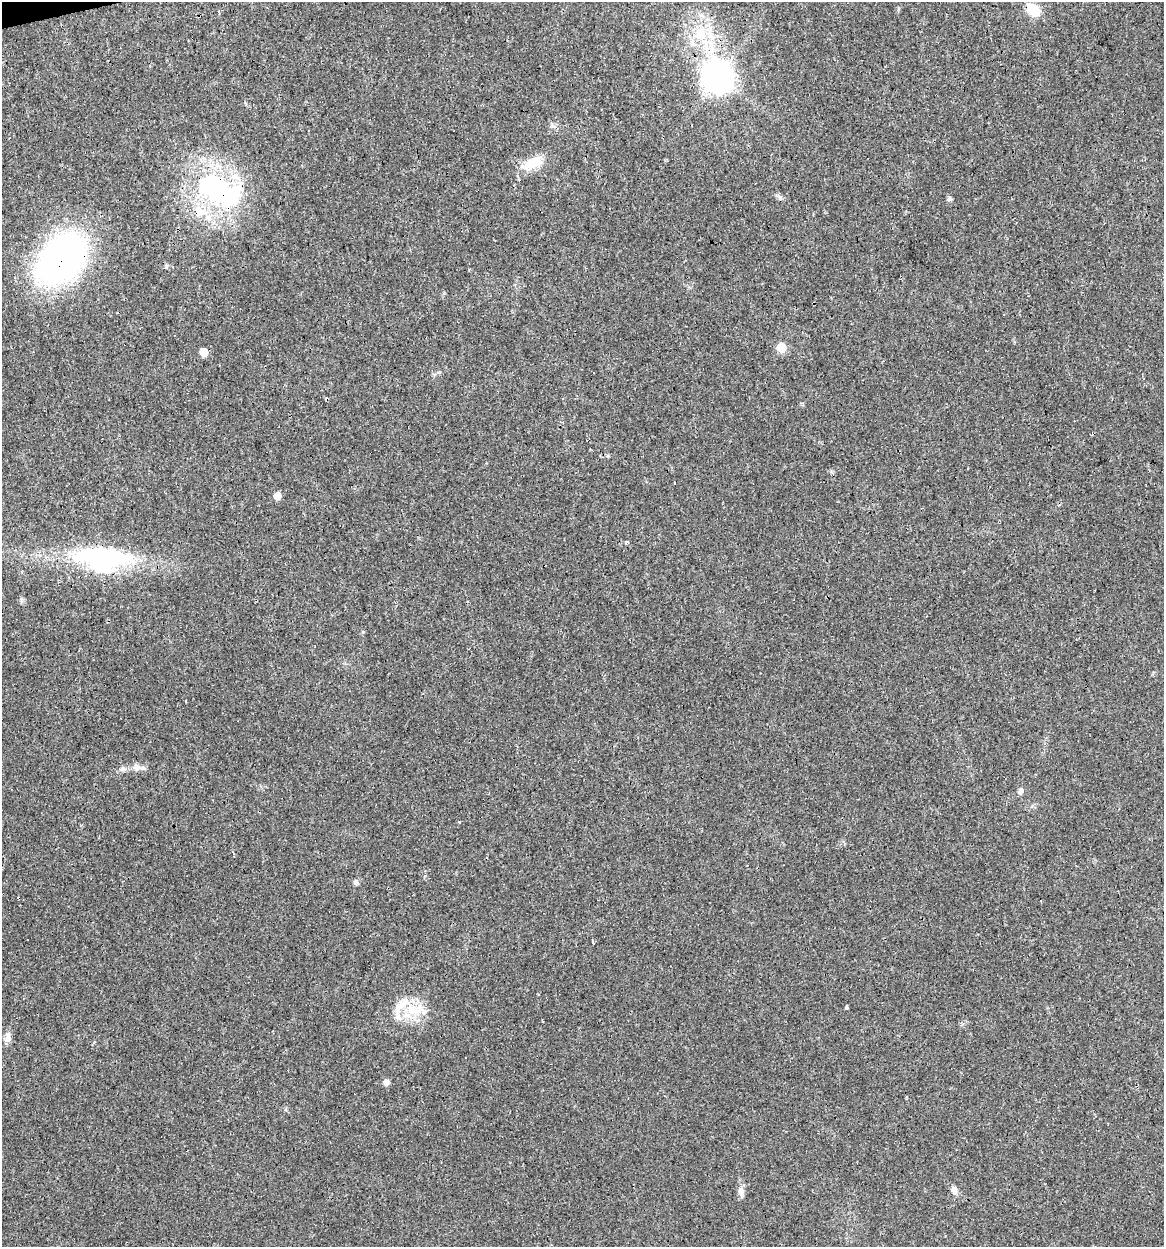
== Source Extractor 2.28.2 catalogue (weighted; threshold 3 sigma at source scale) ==
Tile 11 of 4 x 4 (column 3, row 3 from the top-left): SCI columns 2358-3519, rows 1245-2489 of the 4761 x 4978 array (HDU 1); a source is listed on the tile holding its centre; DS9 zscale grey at full resolution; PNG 1166 x 1249 px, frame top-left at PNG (2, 2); no overlay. Shown black and unused: <1% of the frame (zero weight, under 3 of 4 exposures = <1% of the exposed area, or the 3 px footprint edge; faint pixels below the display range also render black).
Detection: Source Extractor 2.28.2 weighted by HDU 2 'WHT'; one run over the whole footprint, this tile lists its part. Background 0.021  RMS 0.0031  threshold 0.0139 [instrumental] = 3 sigma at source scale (4.5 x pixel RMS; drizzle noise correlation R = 1.50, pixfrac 1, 0.0396/0.0396 arcsec/px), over >= 5 px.
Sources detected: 36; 9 cosmic-ray / hot-pixel residue — not listed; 2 inside a brighter listed object's ellipse — not listed separately; the other 25 listed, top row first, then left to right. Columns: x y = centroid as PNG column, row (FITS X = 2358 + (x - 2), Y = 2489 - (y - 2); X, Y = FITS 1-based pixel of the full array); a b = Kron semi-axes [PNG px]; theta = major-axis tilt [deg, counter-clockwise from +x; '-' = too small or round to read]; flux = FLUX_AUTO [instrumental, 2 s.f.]
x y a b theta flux
1034 10 17 12 -46 5.6
701 34 18 17 - 8.1
717 78 10 10 - 430
533 163 29 12 32 6.9
218 189 32 17 -31 64
949 199 7 4 72 0.52
61 260 58 39 51 97
781 348 6 6 - 8.8
204 352 6 5 - 5.6
607 456 5 4 - 0.41
277 496 5 5 - 3.6
625 542 6 4 63 0.58
101 558 70 27 -4 46
136 767 9 9 - 1.6
123 769 11 6 5 1.2
1021 791 6 5 - 1
458 822 3 3 - 1.1
356 882 7 6 - 0.73
846 1008 4 3 - 7.2
413 1010 21 14 -21 7.6
8 1037 15 7 87 1.8
466 1058 3 2 - 0.38
386 1082 8 7 - 1.1
954 1190 10 7 -66 1.7
741 1192 13 8 -76 1.7
Overlapping masked pixels (flux is a lower limit): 3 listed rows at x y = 218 189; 61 260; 101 558
Unlisted compact peaks at least as high as the median listed source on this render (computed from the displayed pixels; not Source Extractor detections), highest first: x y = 363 632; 552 126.